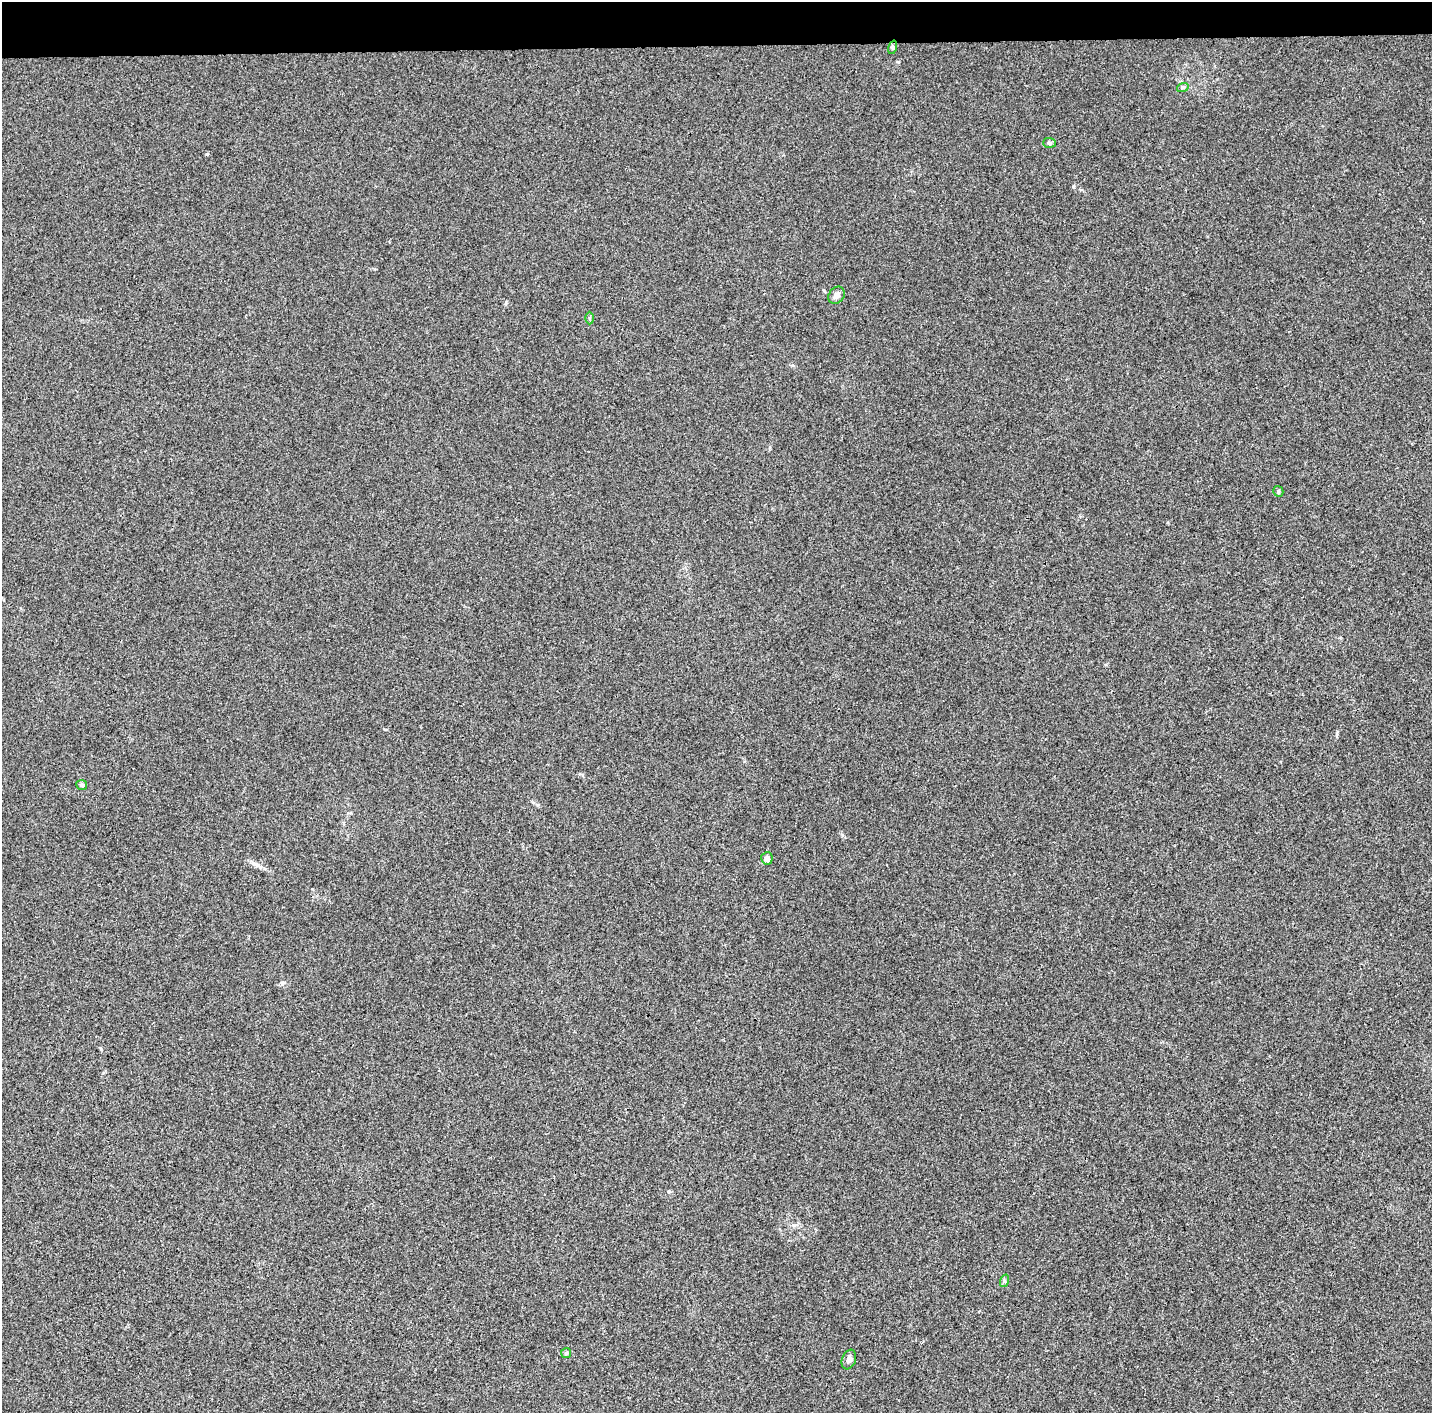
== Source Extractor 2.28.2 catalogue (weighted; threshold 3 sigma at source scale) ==
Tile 2 of 3 x 3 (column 2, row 1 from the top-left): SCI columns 1440-2869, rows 2981-4391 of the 4300 x 4550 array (HDU 1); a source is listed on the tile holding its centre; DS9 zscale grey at full resolution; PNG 1434 x 1415 px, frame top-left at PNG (2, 2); each listed source drawn as its Kron ellipse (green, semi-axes under 4 px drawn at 4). Shown black and unused: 3% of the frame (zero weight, under 3 of 4 exposures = <1% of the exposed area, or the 3 px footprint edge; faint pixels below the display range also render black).
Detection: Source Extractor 2.28.2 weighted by HDU 2 'WHT'; one run over the whole footprint, this tile lists its part. Background 0.00897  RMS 0.0037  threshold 0.0167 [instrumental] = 3 sigma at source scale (4.5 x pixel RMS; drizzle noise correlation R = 1.50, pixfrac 1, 0.0396/0.0396 arcsec/px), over >= 5 px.
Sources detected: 11; all 11 listed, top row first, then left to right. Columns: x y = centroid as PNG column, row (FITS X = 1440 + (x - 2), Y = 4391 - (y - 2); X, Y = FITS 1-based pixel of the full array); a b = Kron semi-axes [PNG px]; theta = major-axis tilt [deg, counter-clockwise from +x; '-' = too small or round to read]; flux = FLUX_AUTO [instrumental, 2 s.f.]
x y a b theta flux
893 47 7 4 72 0.59
1183 87 6 3 18 0.45
1049 143 6 5 - 0.68
836 295 9 7 51 1.8
590 318 6 4 90 0.51
1278 491 5 5 - 0.76
82 785 5 5 - 0.87
767 858 6 5 - 1.6
1004 1281 6 4 72 0.64
566 1353 5 5 - 0.55
849 1359 10 7 70 1.6
Unlisted compact peaks at least as high as the median listed source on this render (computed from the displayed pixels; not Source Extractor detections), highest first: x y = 898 62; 207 154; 824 291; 1073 186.